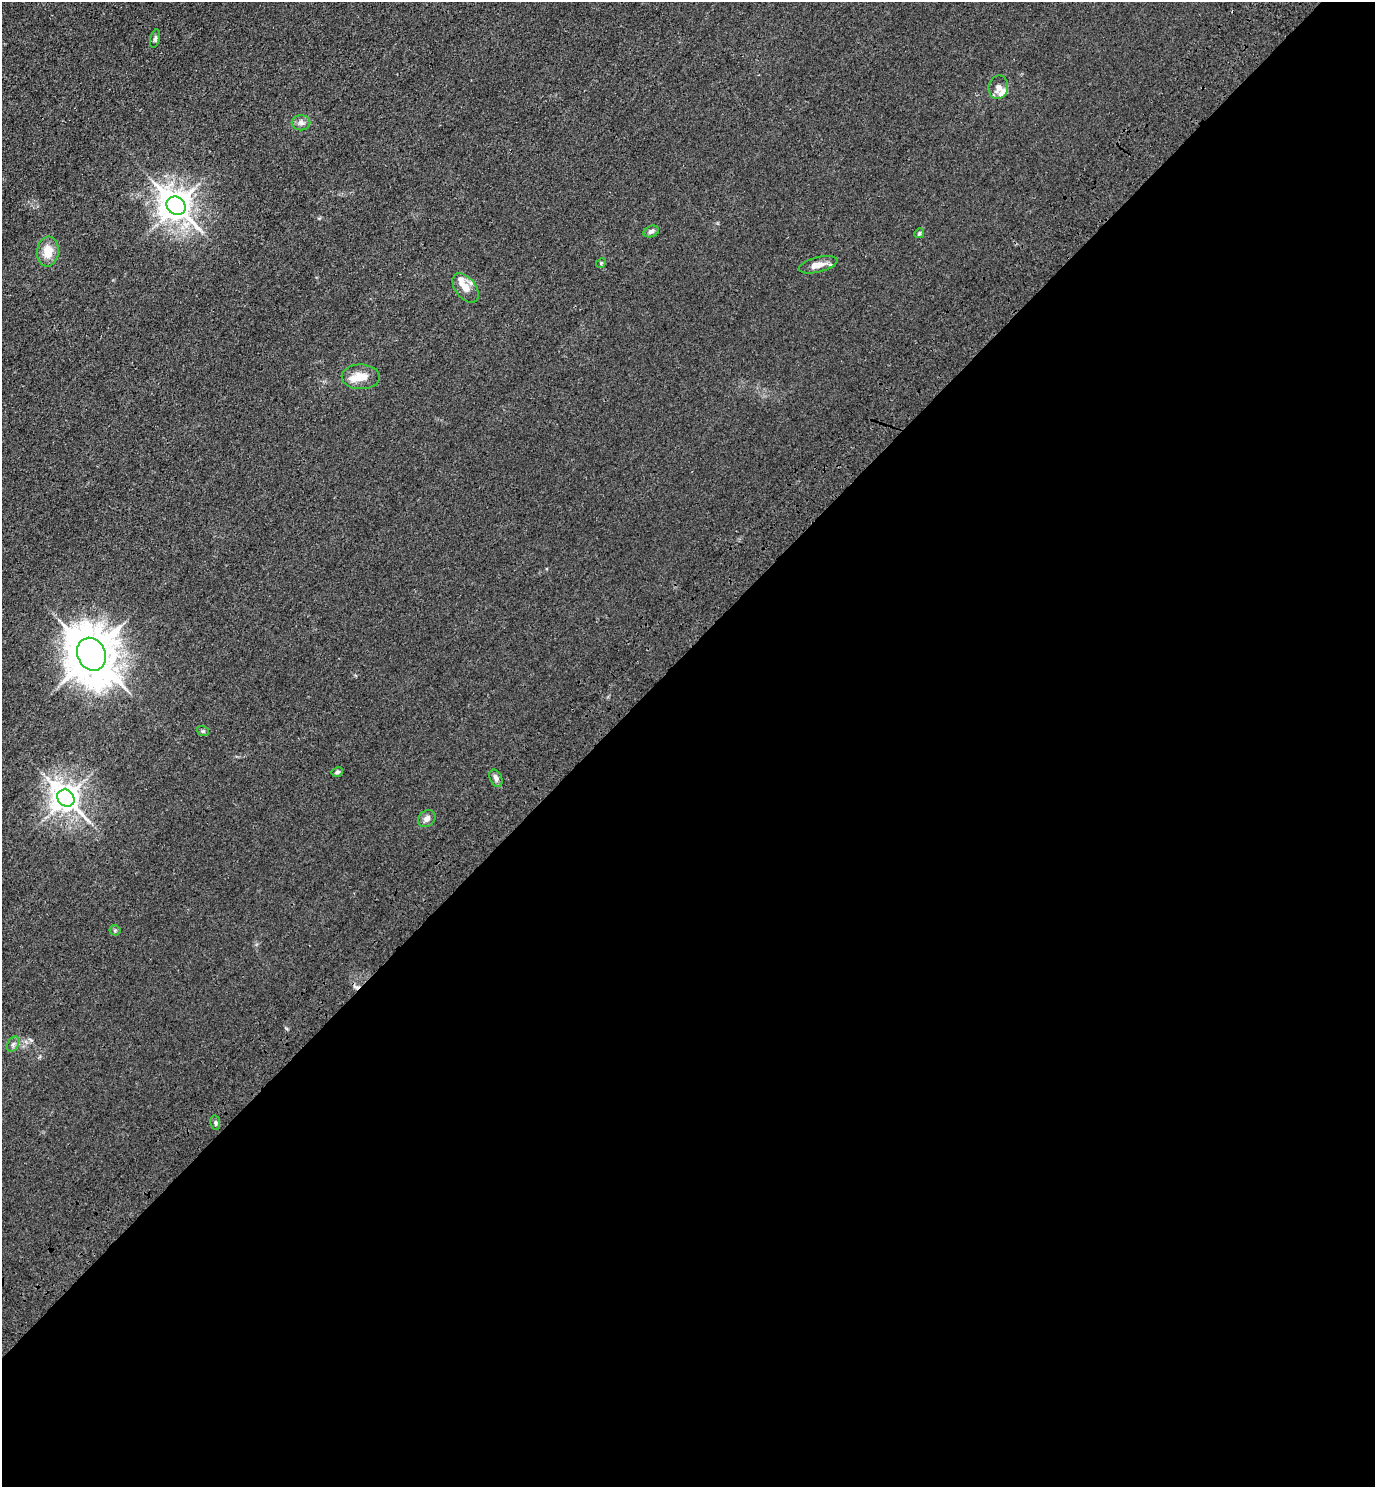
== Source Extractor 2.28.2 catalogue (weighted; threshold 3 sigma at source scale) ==
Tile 15 of 4 x 4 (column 3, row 4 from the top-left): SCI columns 3125-4497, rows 88-1572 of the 6111 x 6115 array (HDU 1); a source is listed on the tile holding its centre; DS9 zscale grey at full resolution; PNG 1377 x 1489 px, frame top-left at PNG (2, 2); each listed source drawn as its Kron ellipse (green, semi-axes under 4 px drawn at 4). Shown black and unused: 56% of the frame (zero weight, under 3 of 4 exposures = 6% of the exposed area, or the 3 px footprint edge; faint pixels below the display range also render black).
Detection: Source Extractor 2.28.2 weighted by HDU 2 'WHT'; one run over the whole footprint, this tile lists its part. Background 0.0215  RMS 0.0053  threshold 0.0238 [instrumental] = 3 sigma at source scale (4.5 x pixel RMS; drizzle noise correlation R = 1.50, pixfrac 1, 0.05/0.05 arcsec/px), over >= 5 px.
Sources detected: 24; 2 cosmic-ray / hot-pixel residue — neither listed nor drawn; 2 inside a brighter listed object's ellipse — not listed separately; the other 20 listed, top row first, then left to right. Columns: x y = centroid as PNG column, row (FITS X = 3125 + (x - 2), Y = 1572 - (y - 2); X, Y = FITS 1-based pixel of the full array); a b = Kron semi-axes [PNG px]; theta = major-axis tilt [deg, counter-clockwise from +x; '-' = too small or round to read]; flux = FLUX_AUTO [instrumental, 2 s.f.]
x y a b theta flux
155 39 9 4 77 1.1
998 87 12 9 77 3.8
301 123 9 7 -1 2.4
176 206 10 8 -42 840
651 231 8 5 20 1.6
919 233 5 4 - 0.65
48 251 15 11 85 8.2
601 263 5 4 - 0.62
818 265 20 7 13 5.3
465 288 17 10 -52 5.8
361 377 19 12 0 8.3
91 654 17 14 -65 2200
203 731 6 4 -20 0.79
337 772 6 4 25 1.1
496 778 9 6 -65 2
66 798 9 8 - 670
427 819 10 7 42 2.7
115 930 5 5 - 0.74
13 1044 8 5 64 1.4
215 1123 7 4 -81 1